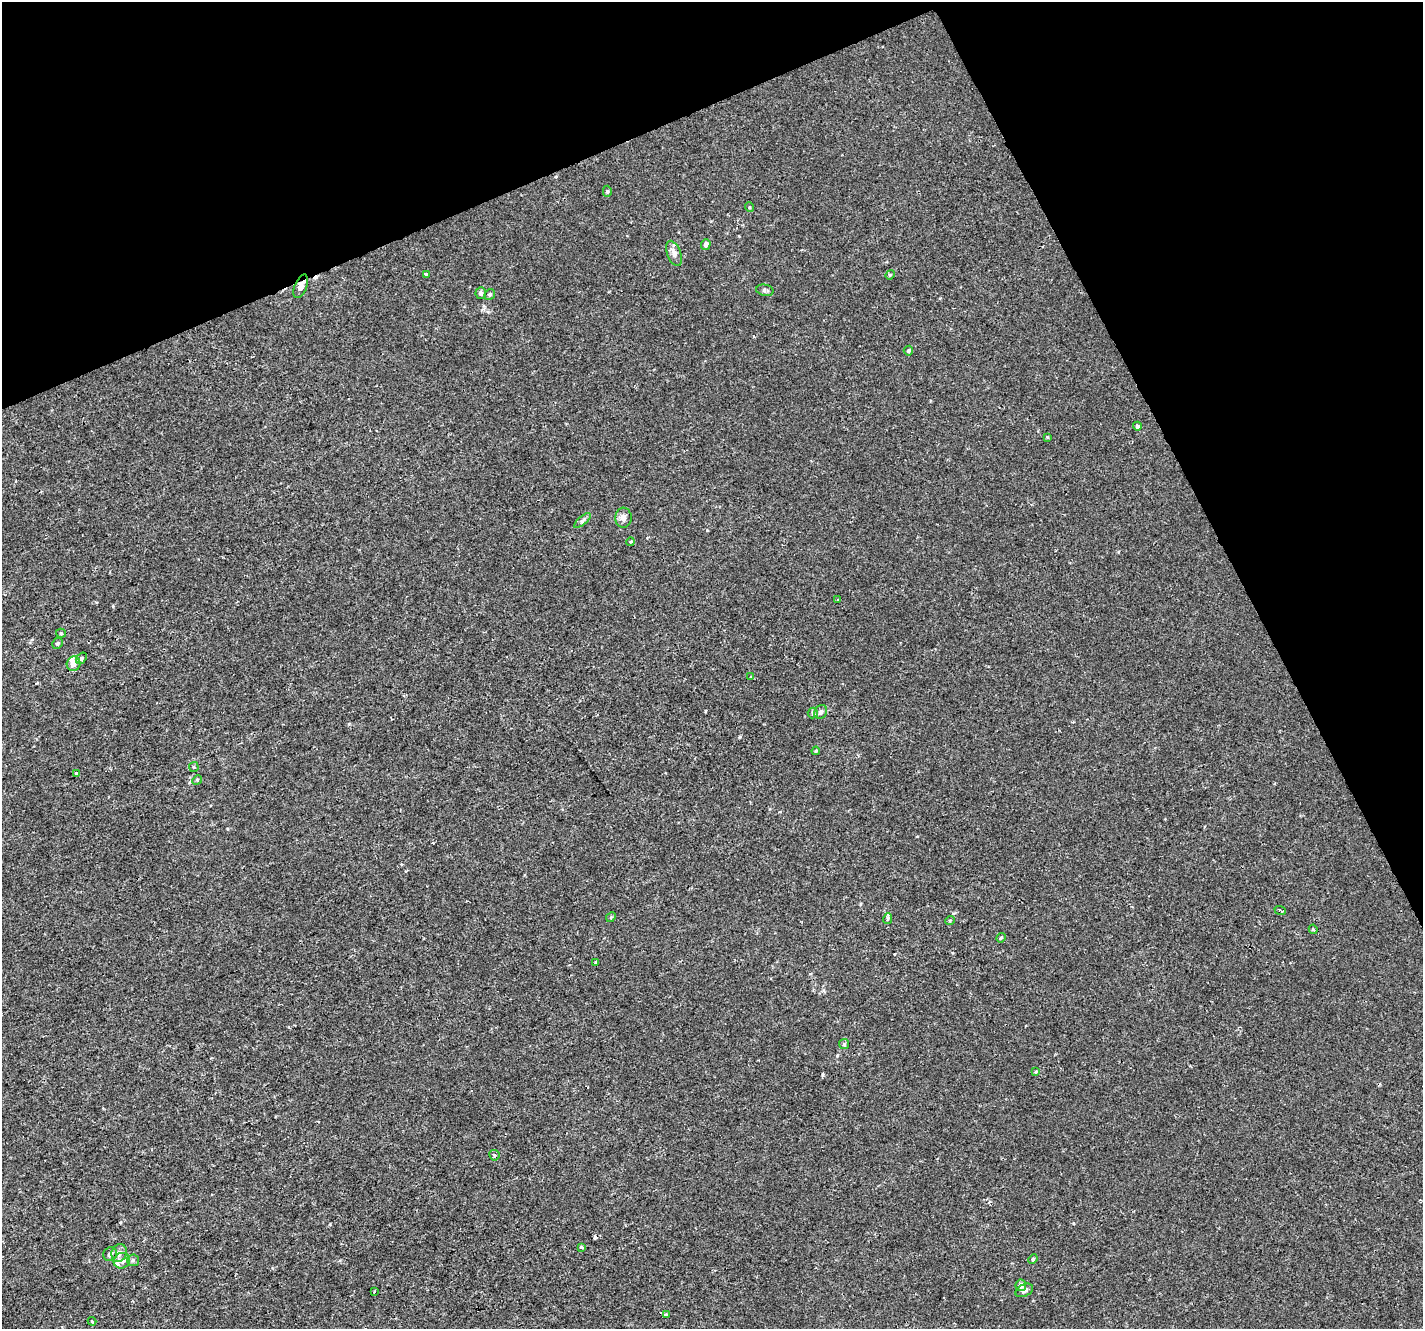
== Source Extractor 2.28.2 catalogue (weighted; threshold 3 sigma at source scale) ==
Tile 3 of 4 x 4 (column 3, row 1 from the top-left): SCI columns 2841-4261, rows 4074-5400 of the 5683 x 5550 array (HDU 1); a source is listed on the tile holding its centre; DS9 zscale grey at full resolution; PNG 1425 x 1331 px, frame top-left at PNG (2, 2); each listed source drawn as its Kron ellipse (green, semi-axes under 4 px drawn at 4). Shown black and unused: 22% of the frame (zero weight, under 2 of 3 exposures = <1% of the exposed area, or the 3 px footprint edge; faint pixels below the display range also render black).
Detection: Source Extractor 2.28.2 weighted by HDU 2 'WHT'; one run over the whole footprint, this tile lists its part. Background -2.55e-04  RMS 0.0022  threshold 0.00974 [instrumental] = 3 sigma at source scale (4.5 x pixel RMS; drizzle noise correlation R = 1.50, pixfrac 1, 0.0396/0.0396 arcsec/px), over >= 5 px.
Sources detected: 55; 3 cosmic-ray / hot-pixel residue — neither listed nor drawn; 3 inside a brighter listed object's ellipse — not listed separately; the other 49 listed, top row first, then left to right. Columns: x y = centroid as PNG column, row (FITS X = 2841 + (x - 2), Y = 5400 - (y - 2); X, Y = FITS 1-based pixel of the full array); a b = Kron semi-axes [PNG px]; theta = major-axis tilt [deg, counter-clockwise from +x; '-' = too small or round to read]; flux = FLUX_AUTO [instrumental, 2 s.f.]
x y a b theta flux
607 191 5 4 - 0.32
749 207 5 3 - 0.21
706 244 5 4 - 0.93
674 253 13 6 -69 1.3
426 274 4 3 - 1.6
890 275 5 4 - 0.25
301 286 12 6 68 1.4
765 290 9 5 -11 0.55
481 293 6 5 - 0.69
490 294 5 5 - 0.42
908 351 5 5 - 0.36
1137 426 4 4 - 0.47
1047 437 3 3 - 0.29
623 518 10 8 88 1.1
582 521 10 4 40 0.49
631 542 4 3 - 0.29
838 600 3 2 - 0.27
61 633 5 5 - 0.26
58 643 5 5 - 0.39
81 658 6 4 53 0.38
74 664 7 7 - 1.9
751 676 4 3 - 0.21
821 712 7 6 - 0.88
813 713 5 5 - 0.33
816 751 4 3 - 0.2
194 767 5 4 - 0.25
76 774 3 3 - 0.97
197 780 5 4 - 0.28
1280 910 6 3 -21 0.71
611 917 5 4 - 0.26
888 919 5 3 - 0.5
950 920 5 3 - 0.19
1313 929 4 4 - 0.4
1001 938 5 4 - 0.27
596 962 4 3 - 0.89
844 1044 5 5 - 0.36
1036 1072 4 3 - 0.28
494 1155 5 5 - 0.42
581 1247 4 3 - 0.34
119 1253 9 7 69 1.2
110 1254 7 6 - 0.94
1033 1259 5 4 - 0.28
133 1260 6 5 - 0.41
122 1261 8 7 - 1.1
1021 1285 6 5 - 0.95
1024 1290 9 6 24 0.74
374 1292 3 3 - 0.39
666 1315 3 3 - 1.1
92 1321 4 3 - 0.27
Overlapping masked pixels (flux is a lower limit): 1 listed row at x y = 301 286
Unlisted compact peaks at least as high as the median listed source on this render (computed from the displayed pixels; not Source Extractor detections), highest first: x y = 823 1075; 740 737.